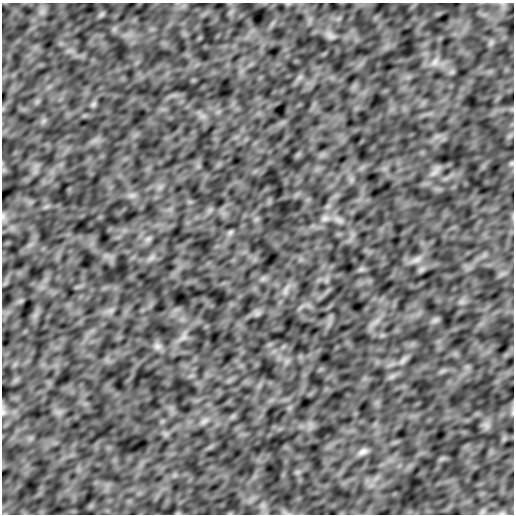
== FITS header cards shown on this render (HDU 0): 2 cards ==
NAXIS1  =                  512         /
NAXIS2  =                  512         /

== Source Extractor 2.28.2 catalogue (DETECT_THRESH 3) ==
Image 512 x 512 px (HDU 0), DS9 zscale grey, 1 PNG px = 1 image px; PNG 516 x 516 px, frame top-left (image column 1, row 512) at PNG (2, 3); no overlay
Background 7.86e-06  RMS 4.2e-04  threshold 0.00126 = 3 sigma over >= 5 px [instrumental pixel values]
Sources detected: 24; all 24 listed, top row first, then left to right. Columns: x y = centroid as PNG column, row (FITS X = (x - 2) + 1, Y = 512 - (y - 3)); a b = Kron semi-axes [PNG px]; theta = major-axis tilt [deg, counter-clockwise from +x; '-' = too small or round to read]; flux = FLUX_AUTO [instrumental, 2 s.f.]
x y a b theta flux
101 14 8 5 45 0.057
331 36 13 6 -31 0.12
435 62 13 8 53 0.17
93 104 7 6 - 0.064
512 163 6 4 72 0.037
435 172 12 5 40 0.14
132 195 8 5 0 0.089
3 216 11 5 -88 0.083
325 218 12 8 24 0.15
339 220 15 6 -24 0.17
230 232 7 6 - 0.056
148 239 8 5 45 0.077
416 260 16 6 26 0.17
361 269 7 4 18 0.064
286 290 12 4 85 0.099
257 314 7 4 19 0.08
435 320 8 5 45 0.081
183 337 8 6 59 0.1
157 346 9 9 - 0.12
403 360 14 6 48 0.12
3 412 11 5 87 0.086
204 421 11 7 30 0.12
486 425 8 4 -71 0.092
363 452 15 8 24 0.17
At the frame edge (FLAGS 8, measured only in part): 2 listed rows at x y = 3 216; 3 412